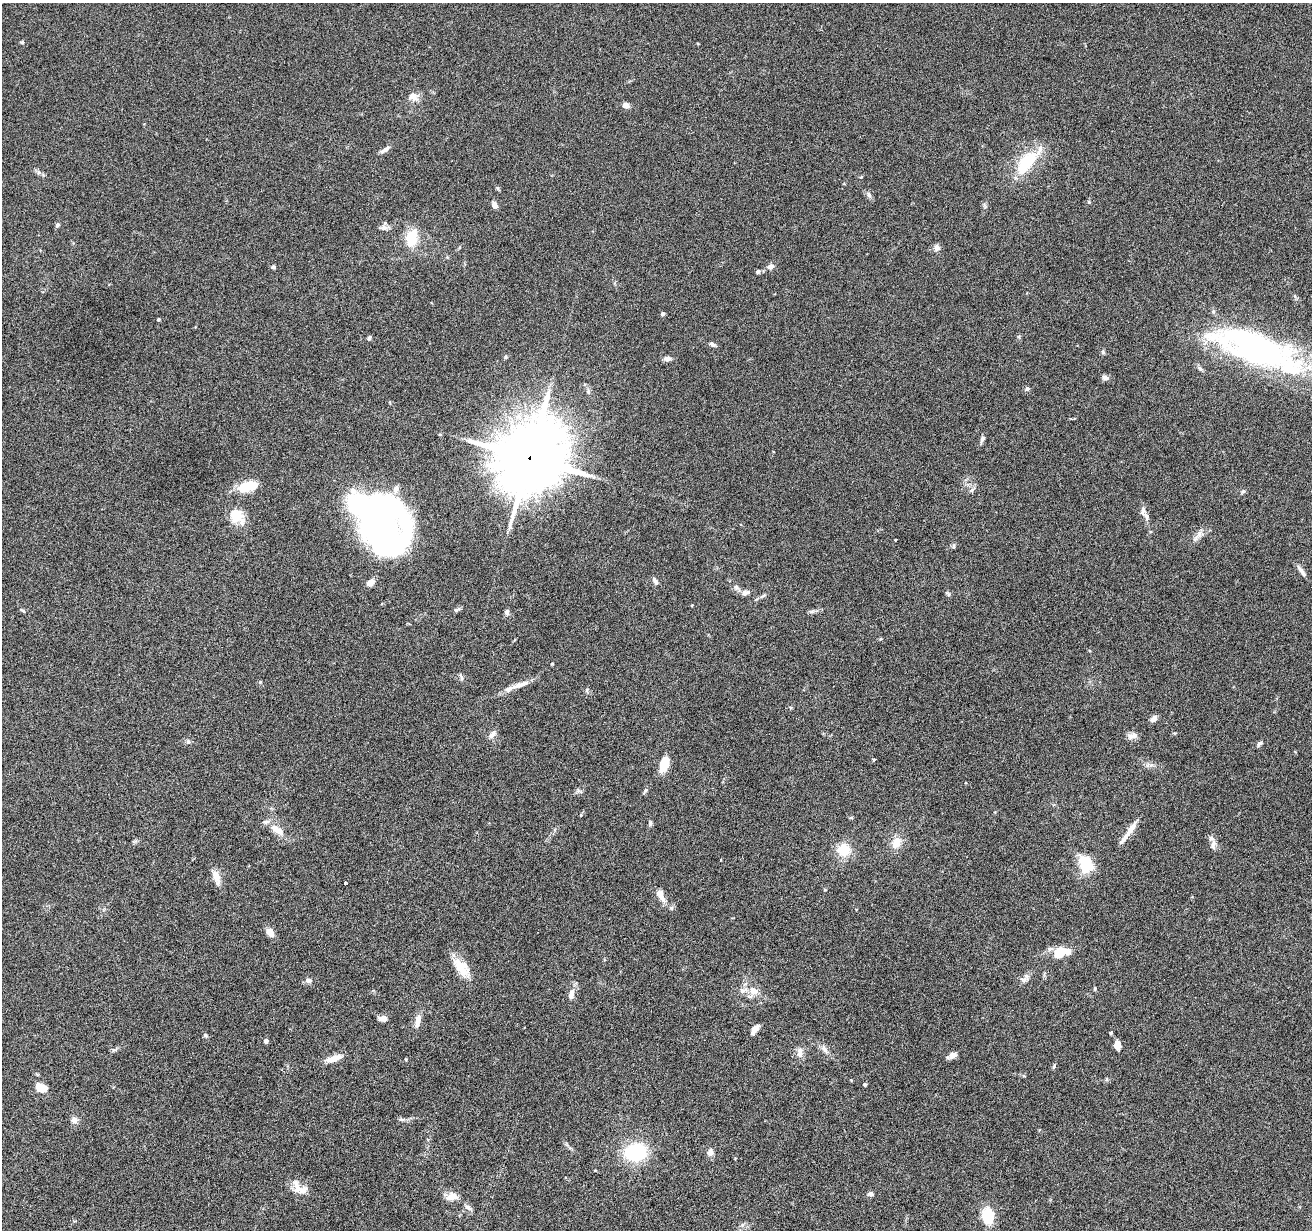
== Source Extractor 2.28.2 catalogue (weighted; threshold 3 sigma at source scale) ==
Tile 7 of 4 x 4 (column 3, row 2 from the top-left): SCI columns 2625-3934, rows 2713-3940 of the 5245 x 5297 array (HDU 1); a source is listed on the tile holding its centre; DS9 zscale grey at full resolution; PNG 1314 x 1232 px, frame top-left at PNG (2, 3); no overlay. Shown black and unused: <1% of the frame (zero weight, under 4 of 8 exposures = <1% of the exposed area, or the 3 px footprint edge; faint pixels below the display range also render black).
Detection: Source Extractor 2.28.2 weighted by HDU 2 'WHT'; one run over the whole footprint, this tile lists its part. Background 0.0769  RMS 0.0044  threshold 0.0181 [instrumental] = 3 sigma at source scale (4.09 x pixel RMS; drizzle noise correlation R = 1.36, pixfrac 0.8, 0.05/0.05 arcsec/px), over >= 5 px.
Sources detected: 116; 7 inside a brighter object's white glare — not listed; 10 inside a brighter listed object's ellipse — not listed separately; the other 99 listed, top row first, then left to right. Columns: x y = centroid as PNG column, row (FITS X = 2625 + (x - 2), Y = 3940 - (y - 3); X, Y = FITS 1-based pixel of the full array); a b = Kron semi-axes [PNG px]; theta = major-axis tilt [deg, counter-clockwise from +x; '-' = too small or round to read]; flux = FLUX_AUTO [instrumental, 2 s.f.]
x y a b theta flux
22 42 5 4 - 0.52
413 97 14 12 -12 3
626 105 7 6 - 2
385 149 14 5 33 1.7
1026 163 31 14 52 17
869 195 8 5 -79 1.1
494 205 7 6 - 1.9
57 225 6 5 - 0.62
384 227 11 6 -15 1.5
412 238 14 9 78 14
936 247 8 8 - 1.5
770 266 9 7 25 1.7
273 267 6 5 - 0.72
758 272 5 4 - 0.96
663 314 5 4 - 0.73
158 319 4 3 - 0.43
369 338 6 4 74 0.7
712 344 8 5 -31 1.1
1253 346 82 34 -20 120
1103 352 6 5 - 0.62
505 357 6 3 71 0.46
667 359 8 6 1 1.6
1105 377 9 6 -19 1.3
1027 389 6 5 - 0.87
588 391 8 5 -76 0.87
982 439 10 5 68 1.1
530 458 25 21 58 2700
245 487 19 10 26 9.5
972 490 7 4 53 0.79
1243 491 6 4 19 0.58
1143 510 14 6 80 1.4
236 516 17 17 - 7.5
376 527 52 29 48 100
1199 534 10 4 78 1.4
895 540 3 2 - 0.27
954 546 7 4 83 0.59
1301 571 18 4 -53 1.6
655 581 10 5 -57 1.1
371 582 9 6 35 2.4
736 587 8 5 -45 0.98
744 593 8 7 - 1.3
948 594 7 4 90 0.64
763 596 6 4 20 0.63
692 605 4 3 - 0.33
23 610 7 3 -10 0.53
457 610 9 4 25 0.95
507 612 6 6 - 1.3
461 677 11 4 -74 0.76
508 689 20 6 29 2.5
587 690 6 4 -73 0.55
1154 718 8 6 44 2.1
492 735 11 7 50 1.8
1134 736 10 9 - 2
188 741 6 4 -72 0.6
1260 743 9 5 42 0.82
874 760 5 3 - 0.41
664 764 14 6 75 12
645 791 9 3 57 0.63
266 822 10 5 9 1.3
650 823 7 4 83 0.68
1131 829 23 7 55 3.8
278 831 14 8 -26 3.5
896 843 14 11 65 4.5
1213 844 17 6 86 1.9
843 850 15 14 - 8.1
1086 864 20 15 -57 12
216 876 17 9 -68 3.6
345 883 3 3 - 0.74
661 895 19 8 -65 3.2
270 932 9 7 -52 3.1
1058 954 23 9 5 6
461 967 22 12 -50 8.8
308 980 9 6 2 1.3
1023 980 10 6 -14 1.3
753 991 12 10 -30 3.7
571 994 14 7 79 2.7
382 1018 8 5 -2 2.5
418 1020 17 7 77 3.4
755 1029 9 5 53 3.6
1111 1033 4 4 - 0.44
205 1035 6 5 - 0.61
266 1041 4 4 - 1.4
1117 1045 9 5 -85 3.5
824 1049 12 6 -60 1.8
800 1052 15 7 89 2.3
952 1055 9 5 27 2.7
334 1058 22 7 17 3.9
1054 1067 7 3 71 0.51
865 1084 4 4 - 0.53
41 1088 13 8 -18 5.4
401 1119 7 5 -10 0.81
75 1120 9 8 - 1.7
635 1152 16 12 8 32
710 1153 8 7 - 1.9
297 1186 22 9 -73 3.7
871 1194 7 5 -1 1.1
452 1197 14 9 4 3.7
468 1208 11 5 -34 1.2
988 1216 17 11 -79 12
Overlapping masked pixels (flux is a lower limit): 1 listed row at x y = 530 458
Isophote crosses this tile's border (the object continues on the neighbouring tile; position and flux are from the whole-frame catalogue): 1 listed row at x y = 1253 346
Unlisted compact peaks at least as high as the median listed source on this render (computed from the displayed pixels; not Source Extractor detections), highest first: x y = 1089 202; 552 664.